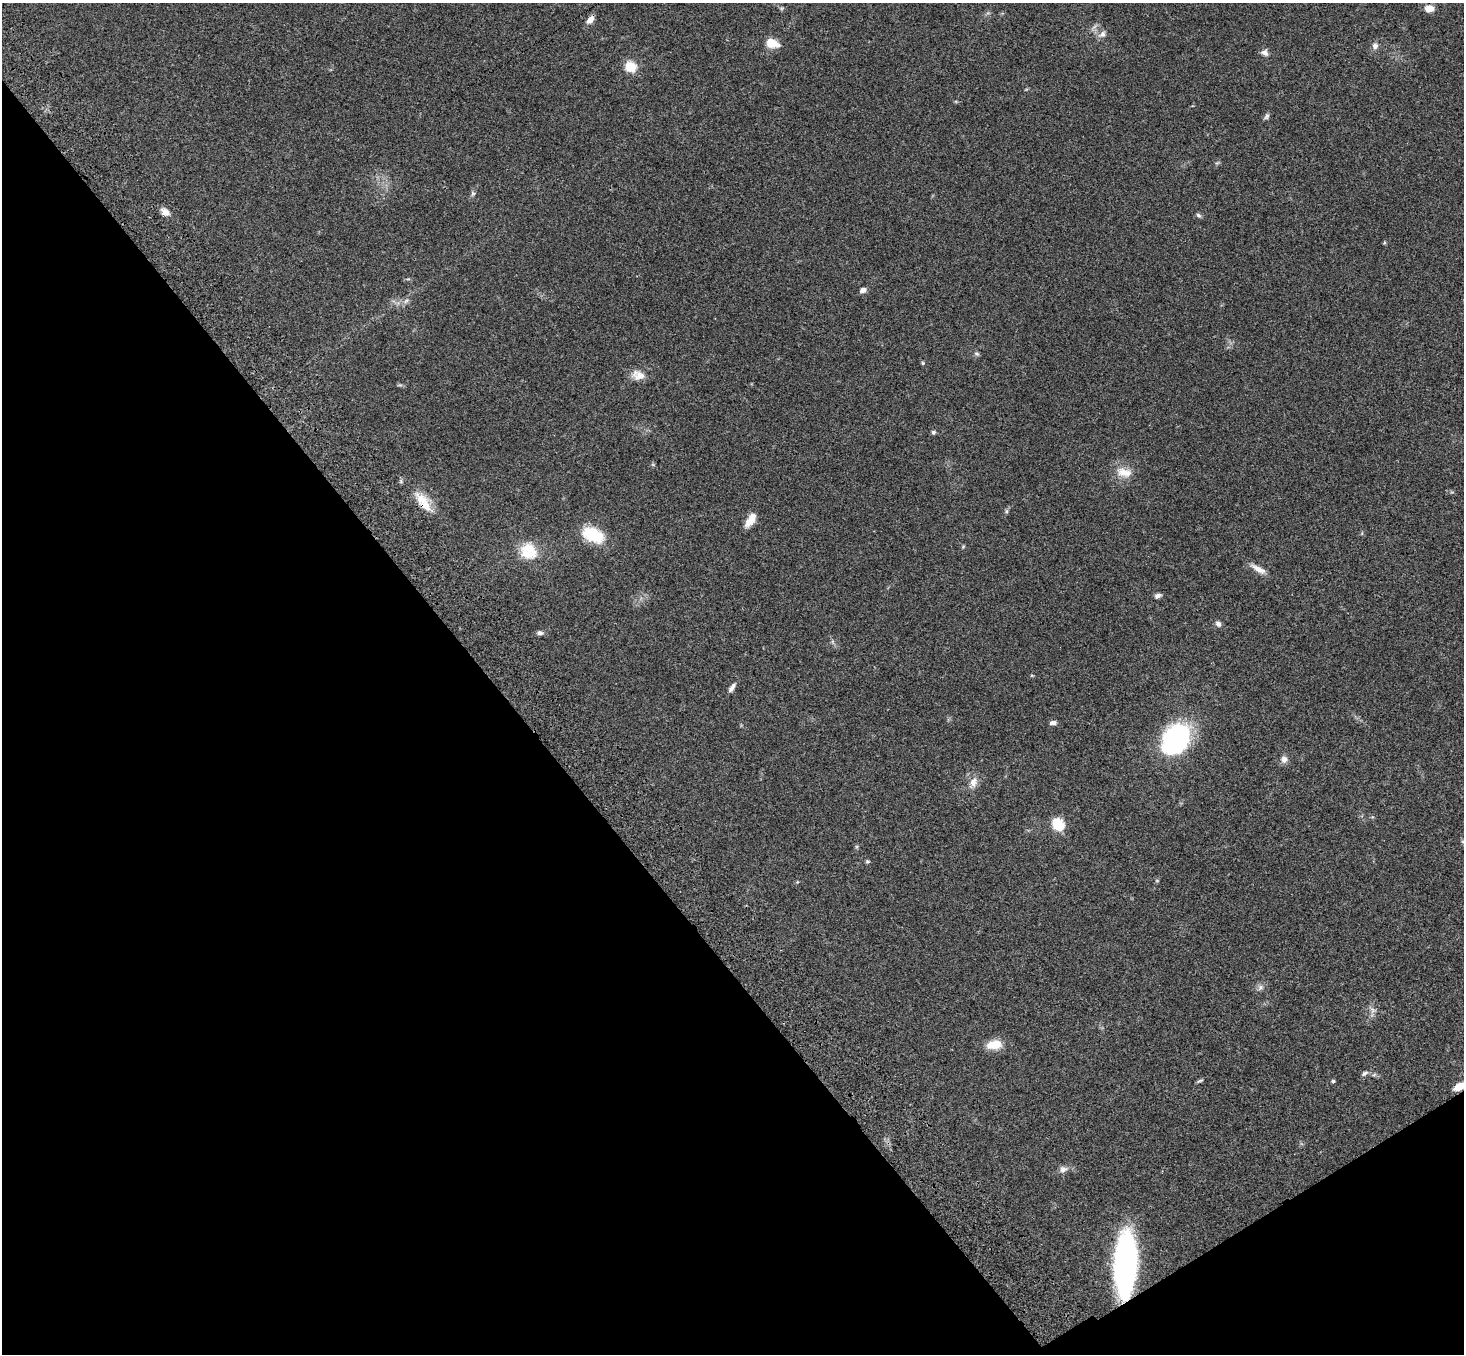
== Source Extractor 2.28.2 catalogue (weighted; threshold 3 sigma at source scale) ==
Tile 14 of 4 x 4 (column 2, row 4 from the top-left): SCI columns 1568-3029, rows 374-1725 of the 6059 x 6016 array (HDU 1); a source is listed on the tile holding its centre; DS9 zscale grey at full resolution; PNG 1466 x 1356 px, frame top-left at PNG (2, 3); no overlay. Shown black and unused: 36% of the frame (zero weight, under 3 of 4 exposures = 6% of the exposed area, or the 3 px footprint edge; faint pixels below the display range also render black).
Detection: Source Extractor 2.28.2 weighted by HDU 2 'WHT'; one run over the whole footprint, this tile lists its part. Background 0.0503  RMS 0.0054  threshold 0.0244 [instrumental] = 3 sigma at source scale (4.5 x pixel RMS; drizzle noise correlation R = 1.50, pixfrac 1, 0.05/0.05 arcsec/px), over >= 5 px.
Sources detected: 51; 1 too faint to see at this stretch — not listed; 2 inside a brighter listed object's ellipse — not listed separately; the other 48 listed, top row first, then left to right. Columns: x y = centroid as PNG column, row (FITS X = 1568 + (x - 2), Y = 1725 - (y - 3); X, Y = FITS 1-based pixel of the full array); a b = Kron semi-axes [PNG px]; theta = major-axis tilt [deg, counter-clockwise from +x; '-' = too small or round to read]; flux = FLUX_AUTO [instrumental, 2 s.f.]
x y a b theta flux
1429 8 10 7 3 5
590 19 10 6 48 3.6
1103 34 11 8 58 2.5
772 43 15 10 -22 8.1
1375 46 8 7 - 2.3
1265 52 10 8 -23 2.3
630 67 6 6 - 23
1266 116 10 6 56 1.3
473 193 7 7 - 1.2
165 212 11 8 -34 3.6
1198 215 7 5 -32 1.1
863 290 7 5 12 2.5
406 301 11 6 33 2.3
977 354 7 6 - 1.1
923 363 5 4 - 0.66
639 376 18 13 16 5.6
933 432 6 5 - 1
653 465 6 4 -19 0.63
1124 472 23 14 -12 8.5
422 499 27 15 -35 10
1006 511 7 4 90 0.87
750 520 17 8 56 5.9
593 535 27 16 -23 19
963 547 5 4 - 0.63
528 548 27 16 -16 13
1258 569 24 7 -31 4.6
1158 596 8 5 22 1.7
1218 624 8 7 - 1.7
540 633 10 6 -9 1.5
1032 675 5 3 - 0.46
732 687 13 5 57 2.2
1053 723 7 5 6 2
1176 738 32 24 47 80
1284 759 10 9 - 2.8
974 782 14 10 72 4.4
1058 825 7 6 - 30
867 861 5 5 - 0.74
1157 881 5 3 - 0.49
797 882 5 4 - 0.5
1260 987 9 7 55 2
1373 1010 11 8 -54 2.5
994 1045 18 11 7 9.3
1364 1073 10 5 36 1.5
1200 1081 10 4 24 0.89
1333 1081 5 4 - 0.73
1459 1086 12 7 25 6.5
1063 1169 13 8 14 2.9
1125 1264 48 16 87 180
Overlapping masked pixels (flux is a lower limit): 2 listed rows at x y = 1459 1086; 1125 1264
Isophote crosses this tile's border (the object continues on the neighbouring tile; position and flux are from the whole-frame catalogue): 1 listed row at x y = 1459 1086